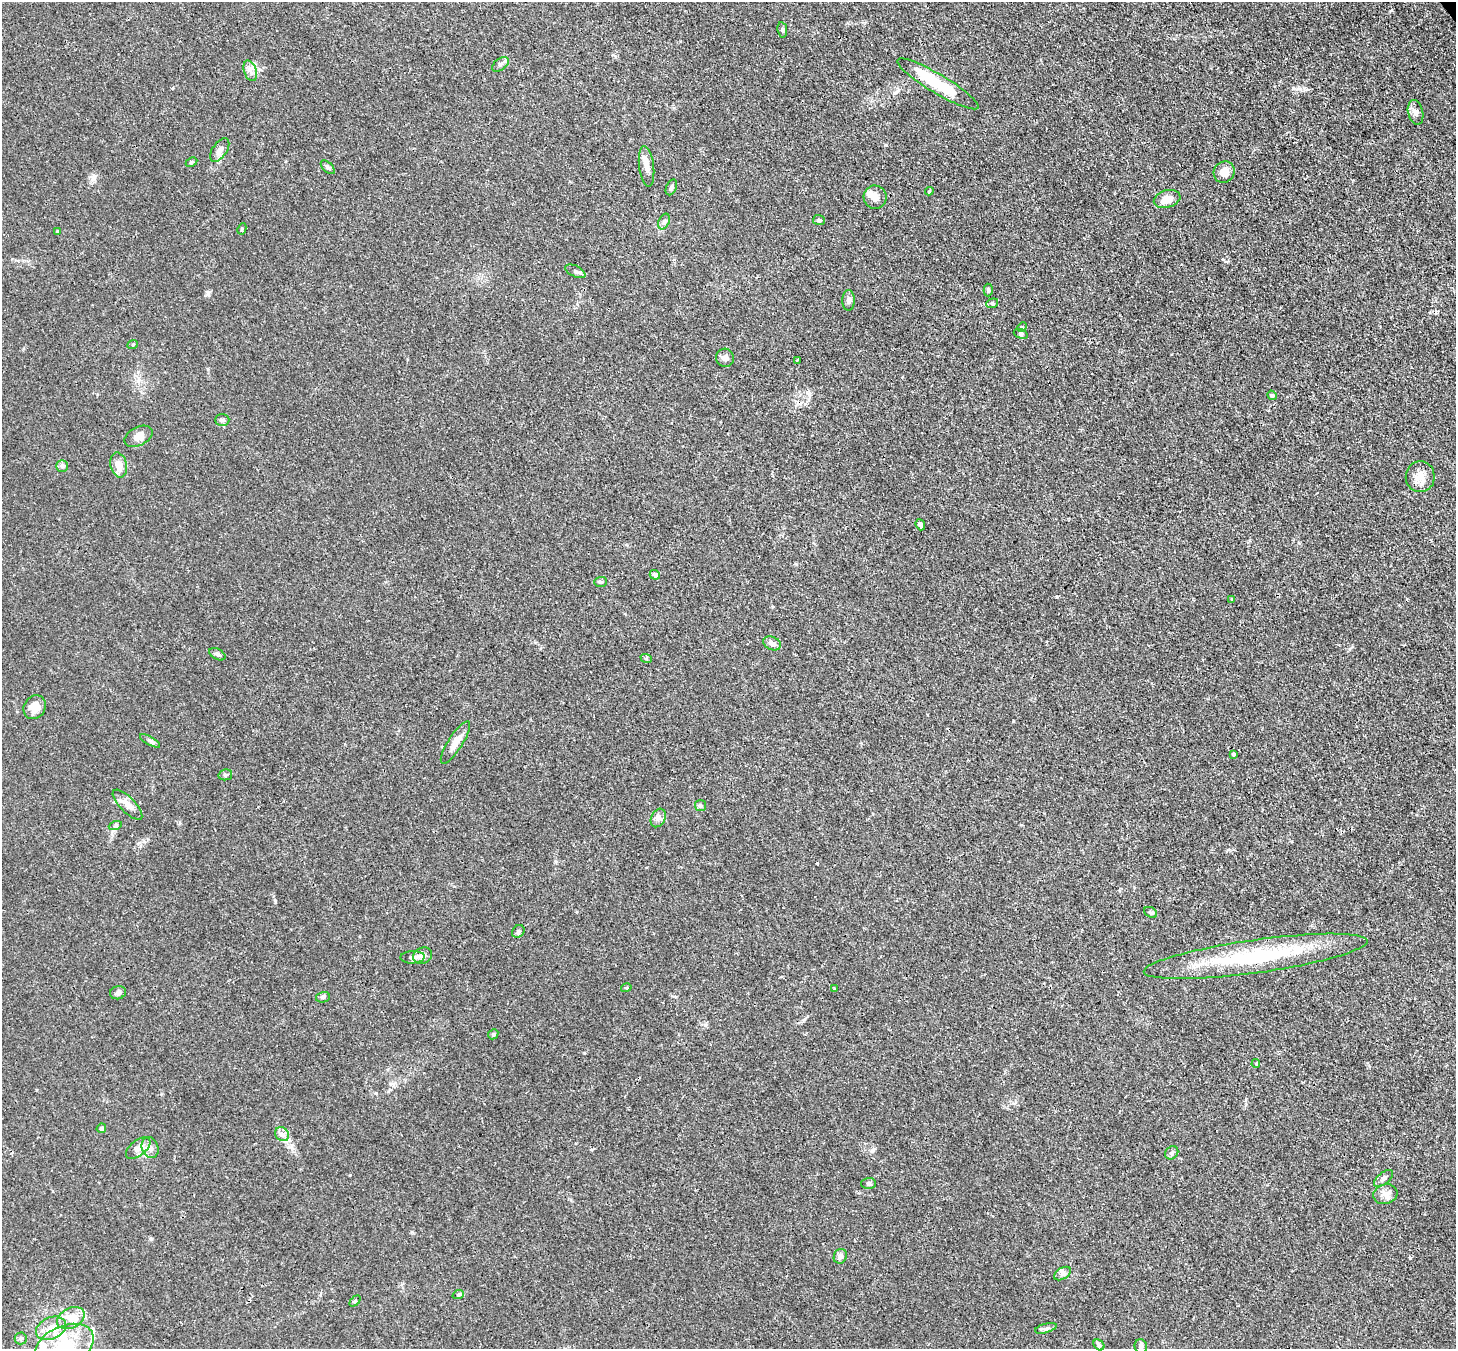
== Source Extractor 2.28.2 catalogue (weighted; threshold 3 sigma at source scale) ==
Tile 10 of 4 x 4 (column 2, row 3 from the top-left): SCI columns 1533-2986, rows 1557-2903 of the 5974 x 5946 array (HDU 1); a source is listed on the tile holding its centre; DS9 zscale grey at full resolution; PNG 1458 x 1351 px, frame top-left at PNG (2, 2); each listed source drawn as its Kron ellipse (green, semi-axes under 4 px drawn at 4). Shown black and unused: <1% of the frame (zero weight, under 3 of 4 exposures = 7% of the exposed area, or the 3 px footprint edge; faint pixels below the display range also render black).
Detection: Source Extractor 2.28.2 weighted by HDU 2 'WHT'; one run over the whole footprint, this tile lists its part. Background 0.025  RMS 0.0027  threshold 0.0123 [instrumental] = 3 sigma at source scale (4.5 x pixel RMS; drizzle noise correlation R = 1.50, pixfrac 1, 0.05/0.05 arcsec/px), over >= 5 px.
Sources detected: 84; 1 inside a brighter object's white glare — neither listed nor drawn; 4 inside a brighter listed object's ellipse — not listed separately; the other 79 listed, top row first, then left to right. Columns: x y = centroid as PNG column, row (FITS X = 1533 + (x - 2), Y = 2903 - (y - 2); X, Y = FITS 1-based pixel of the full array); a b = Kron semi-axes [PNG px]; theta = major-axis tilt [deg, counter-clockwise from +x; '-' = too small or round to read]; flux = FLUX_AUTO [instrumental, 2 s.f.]
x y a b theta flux
782 30 8 4 -81 0.45
500 64 9 5 37 0.84
250 71 11 6 -70 1.3
938 84 47 9 -31 12
1416 112 12 7 -76 1.2
220 150 13 7 54 1.6
191 162 6 4 27 0.41
646 166 20 7 -83 2
328 167 8 5 -44 0.54
1224 172 11 10 - 2.7
671 187 8 5 68 0.74
929 191 4 3 - 0.3
875 197 11 11 - 2.3
1167 199 13 8 16 3.3
819 220 6 5 - 0.46
664 222 8 5 65 0.64
242 229 6 4 63 0.36
58 232 4 3 - 0.68
575 271 11 5 -27 0.83
988 290 6 4 -89 0.47
848 300 10 6 90 1
992 303 6 4 21 0.41
1022 327 5 3 - 0.29
1021 334 7 4 -19 0.44
133 344 5 3 - 0.25
725 358 9 9 - 1.3
797 360 3 2 - 0.27
1272 395 5 4 - 0.34
222 420 7 6 - 0.63
138 436 15 9 27 2.1
119 465 12 8 -77 2.5
62 466 5 5 - 0.54
1420 477 15 14 - 3
920 525 6 4 -70 1.1
655 575 5 4 - 0.91
601 582 6 5 - 0.48
1232 599 3 3 - 0.38
772 643 9 6 -23 1.4
217 654 9 5 -29 0.75
646 658 6 3 -19 0.33
35 707 12 10 57 3.2
150 741 11 3 -30 0.64
455 742 25 7 58 2.6
1234 754 3 3 - 0.64
225 775 7 5 12 0.63
127 805 20 7 -46 2.2
700 805 5 5 - 0.5
658 818 10 7 62 1.2
115 826 7 4 18 0.43
1151 912 7 5 -32 0.5
518 931 7 5 46 0.54
423 956 10 8 26 1.2
1256 956 113 16 8 30
413 957 12 6 2 1.1
626 988 5 3 - 0.24
835 988 3 3 - 0.62
118 993 8 6 17 0.77
323 997 7 5 13 0.52
493 1034 5 4 - 0.39
1256 1064 4 3 - 0.28
101 1128 5 4 - 0.54
282 1134 7 6 - 1.1
138 1148 14 7 39 2.2
150 1148 11 8 -68 1.5
1172 1153 7 6 - 0.65
1384 1178 11 6 39 0.95
868 1183 7 5 1 0.53
1385 1194 12 10 16 1.8
840 1256 7 6 - 1.1
1062 1274 9 5 30 0.91
458 1295 6 4 19 0.36
355 1301 6 4 45 0.31
71 1318 15 9 28 2.9
51 1328 16 11 25 3.4
1046 1328 11 4 15 0.78
21 1338 6 6 - 0.63
1099 1345 6 4 -45 0.46
64 1346 31 20 26 14
1141 1346 7 6 - 0.72
Overlapping masked pixels (flux is a lower limit): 1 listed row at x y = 938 84
Isophote crosses this tile's border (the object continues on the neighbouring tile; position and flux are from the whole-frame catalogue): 1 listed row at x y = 64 1346
Unlisted compact peaks at least as high as the median listed source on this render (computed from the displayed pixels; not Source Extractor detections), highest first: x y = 1057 597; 208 293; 275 900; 584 1053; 376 1093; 1013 721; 886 145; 350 1175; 817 863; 151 1239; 873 1150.